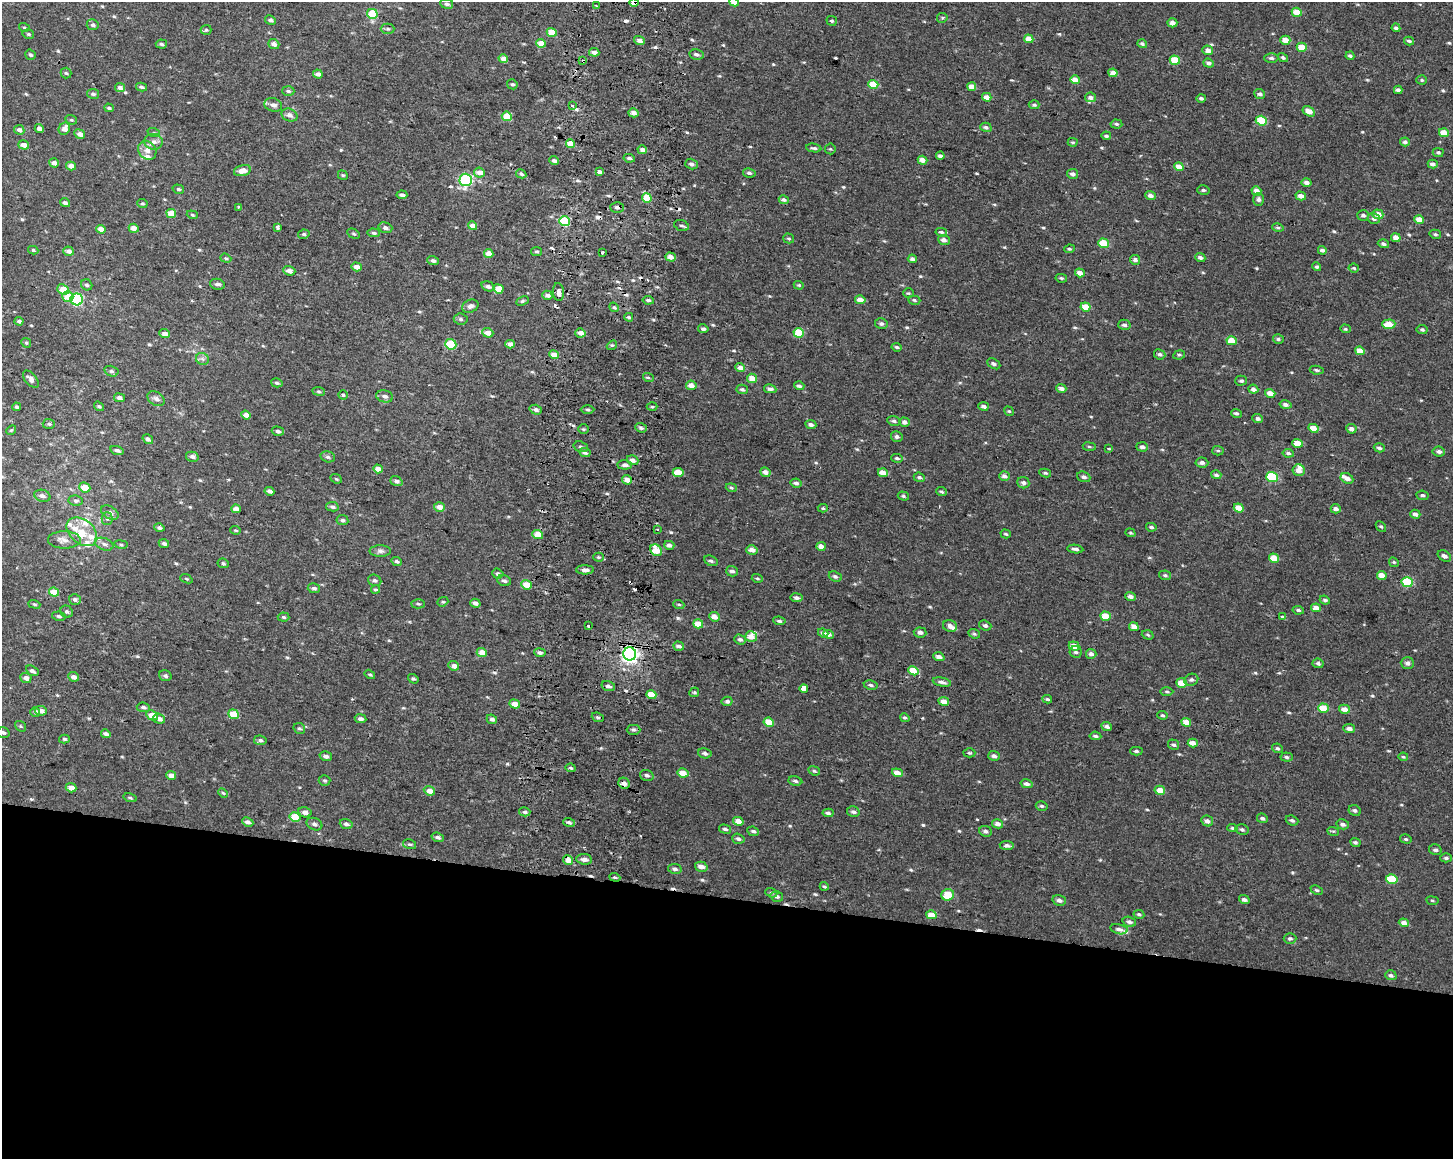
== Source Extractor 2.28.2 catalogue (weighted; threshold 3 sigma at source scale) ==
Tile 11 of 3 x 4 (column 2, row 4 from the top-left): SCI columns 1775-3225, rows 4-1160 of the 4943 x 4643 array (HDU 1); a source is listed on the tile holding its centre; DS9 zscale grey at full resolution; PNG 1455 x 1161 px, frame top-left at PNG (2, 2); each listed source drawn as its Kron ellipse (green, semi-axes under 4 px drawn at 4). Shown black and unused: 23% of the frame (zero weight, under 2 of 3 exposures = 2% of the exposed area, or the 3 px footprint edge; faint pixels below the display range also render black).
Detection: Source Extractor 2.28.2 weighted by HDU 2 'WHT'; one run over the whole footprint, this tile lists its part. Background 0.00212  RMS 0.0072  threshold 0.0324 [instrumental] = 3 sigma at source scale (4.5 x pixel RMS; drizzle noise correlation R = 1.50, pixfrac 1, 0.0396/0.0396 arcsec/px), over >= 5 px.
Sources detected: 620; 20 cosmic-ray / hot-pixel residue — neither listed nor drawn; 13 inside a brighter listed object's ellipse — not listed separately; of the other 587, all 500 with FLUX_AUTO >= 0.905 (the completeness limit of this list) listed and drawn (87 fainter detections not listed), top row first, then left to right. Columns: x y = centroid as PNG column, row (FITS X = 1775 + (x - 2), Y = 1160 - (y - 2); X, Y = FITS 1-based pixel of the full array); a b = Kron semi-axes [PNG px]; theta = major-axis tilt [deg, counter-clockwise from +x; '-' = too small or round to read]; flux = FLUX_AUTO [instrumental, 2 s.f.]
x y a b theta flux
634 2 4 3 - 14
734 2 5 4 - 9.2
447 4 6 5 - 1.6
596 6 3 2 - 1.2
1297 12 5 4 - 12
372 14 5 5 - 23
942 18 5 5 - 0.96
270 20 5 4 - 1.8
832 21 5 4 - 1.2
1172 23 5 4 - 3.4
93 25 6 5 - 1.6
24 27 5 4 - 0.91
1396 28 4 3 - 1.7
388 29 7 5 0 1.4
206 30 5 5 - 1
552 32 5 4 - 14
28 34 6 4 -15 1.1
1029 39 4 4 - 8.2
640 40 6 4 -15 3.4
1285 40 5 4 - 7.2
1409 41 5 3 - 1.2
541 43 5 4 - 10
161 44 6 4 -5 1.4
274 44 6 4 -20 3.6
1142 44 5 4 - 1.4
1302 47 5 4 - 11
1208 50 5 4 - 4.1
594 52 5 4 - 3.2
30 55 5 5 - 1.7
696 55 7 5 -10 2.2
1350 56 4 3 - 1.4
1271 58 7 4 -2 1.6
1283 58 5 4 - 1.5
503 59 4 4 - 5.2
1175 60 5 4 - 17
583 61 4 3 - 1.6
1209 63 5 4 - 2.2
66 73 5 5 - 1.2
1113 73 4 4 - 5.3
318 74 5 4 - 3.2
1075 80 5 4 - 7.1
1422 80 5 4 - 0.94
512 84 5 4 - 1.3
873 84 5 4 - 14
141 87 5 4 - 1.6
972 87 4 4 - 5.9
120 88 5 4 - 3.1
1398 90 4 4 - 2.1
288 91 6 5 - 1.4
93 94 6 5 - 1.5
1260 94 5 4 - 2.3
987 97 4 4 - 4.9
1090 97 5 5 - 3.2
1201 98 4 4 - 2
273 105 9 6 -18 3.1
1034 105 5 4 - 1.3
572 106 3 2 - 5.2
109 108 5 3 - 1.3
1309 111 7 4 -31 5.9
633 113 5 4 - 4.7
289 115 8 6 -25 3.1
507 116 5 4 - 19
71 120 6 4 -19 1
1261 121 5 4 - 22
1116 124 6 4 -5 1.3
986 127 6 4 -16 1.9
39 129 4 4 - 4.5
64 129 6 5 - 5.3
19 130 5 4 - 2.9
154 133 6 4 -18 1.2
1444 133 5 4 - 9.4
80 134 5 4 - 3.8
1106 136 5 4 - 1.6
154 142 9 8 - 3.5
1073 142 5 4 - 0.96
1405 142 5 4 - 1.8
571 144 5 4 - 11
24 145 5 4 - 5.3
814 148 7 3 -9 1.5
830 149 5 5 - 0.93
147 150 10 8 -52 4.9
642 150 5 4 - 3.8
1438 152 5 4 - 1.5
940 156 4 3 - 2.5
629 158 6 4 -10 1.7
922 160 5 4 - 5.5
554 161 5 4 - 2.4
54 163 5 4 - 3.2
691 164 6 5 - 2.2
1433 164 5 4 - 2.7
71 166 5 4 - 5.2
1179 167 5 4 - 7.2
242 171 9 5 13 5.5
599 172 4 3 - 2.1
479 173 5 5 - 5.7
749 173 6 4 -10 1.6
521 174 5 4 - 1.6
1072 174 6 5 - 2.5
343 175 5 4 - 0.92
466 180 6 6 - 93
1306 182 5 4 - 3
178 189 6 4 -16 1.3
1203 190 6 5 - 1.4
1256 191 5 4 - 4.8
402 195 5 3 - 1.9
1150 195 5 4 - 2.8
1301 196 5 4 - 4
647 198 5 4 - 16
1258 199 6 5 - 2.1
784 200 5 4 - 1.8
65 203 5 4 - 2
142 204 5 4 - 0.98
239 207 3 2 - 0.92
617 207 6 5 - 2.2
171 213 5 4 - 12
1378 214 5 5 - 6.3
192 215 6 4 -20 1.1
1363 215 6 5 - 1.8
1374 219 6 5 - 1.9
1419 220 5 4 - 8.4
564 221 5 5 - 39
681 225 7 5 -19 1.6
472 226 4 4 - 6.8
277 227 3 3 - 3.5
134 228 5 4 - 5.3
385 228 7 5 -17 2.3
1278 228 6 4 -13 1.1
101 229 5 4 - 5.8
941 232 6 4 -10 1.3
374 233 6 4 -4 1.4
304 234 6 4 11 1.5
354 234 6 4 -29 1.1
1435 234 6 4 -14 1.2
789 238 5 5 - 1
1396 238 5 4 - 6.1
944 240 6 5 - 3
1103 243 5 4 - 19
1383 244 6 4 -16 2.1
1069 249 5 4 - 1.3
33 250 5 4 - 1.3
1322 250 4 4 - 2.7
69 251 5 4 - 3.3
537 251 5 4 - 1.1
602 252 3 3 - 1.1
489 253 5 4 - 7.3
670 257 5 4 - 4.2
1200 257 5 4 - 2.3
226 258 6 4 -21 1
912 259 4 4 - 1.9
1135 260 5 5 - 2.7
433 261 6 4 -20 1.8
357 267 5 4 - 4.8
1317 267 5 4 - 1.1
1354 268 5 4 - 0.94
289 271 6 4 -20 4.7
1080 273 5 4 - 5.3
1061 278 6 4 -10 1.2
217 284 7 5 -12 2.5
87 285 6 5 - 1.5
799 285 5 4 - 0.91
488 286 7 4 -17 2.8
63 289 6 5 - 10
498 289 5 4 - 12
558 292 9 5 -85 3.2
908 293 5 4 - 0.99
547 295 5 4 - 3.4
68 296 6 5 - 12
77 299 6 6 - 78
648 300 6 4 -9 1.5
860 300 5 4 - 5.6
914 300 6 4 -19 1.1
522 301 6 4 27 1
470 306 8 6 24 2.9
614 307 5 4 - 1.3
1085 307 5 4 - 12
629 317 4 3 - 1.1
461 319 7 5 -6 1.6
19 321 4 3 - 1.7
881 324 6 5 - 1.8
1389 324 7 4 1 11
1124 325 6 5 - 2.1
703 329 5 4 - 1.9
1345 329 5 4 - 0.99
1422 329 5 4 - 1.4
488 333 6 4 -21 6.2
580 333 5 4 - 4.5
799 333 5 4 - 21
164 334 5 4 - 4.7
1278 339 5 4 - 1.4
1232 341 5 4 - 12
26 343 5 4 - 1.1
451 344 6 5 - 25
510 344 4 4 - 4.7
612 345 5 4 - 1.1
897 347 5 4 - 1.2
1360 351 5 4 - 7.8
1160 354 6 5 - 2
554 355 5 4 - 7.5
1179 355 6 4 10 1.1
202 359 6 6 - 2
994 364 7 5 -31 1.6
740 367 5 4 - 4.8
1317 370 7 4 -9 1.2
111 371 7 5 -15 1.4
648 377 5 3 - 0.91
752 378 5 4 - 8
31 379 10 5 -50 3.1
1241 381 6 5 - 1.6
277 383 6 4 -16 1.2
691 385 5 4 - 5.3
799 386 5 4 - 1.6
1061 388 5 4 - 3
742 389 6 4 -12 1.6
770 389 6 4 -11 2.5
1253 389 5 4 - 3.3
318 391 6 4 -8 1.1
1270 393 5 4 - 5.5
343 395 4 4 - 0.99
385 396 8 6 -13 2.8
119 398 5 4 - 3.2
156 399 9 6 -33 2.5
1286 405 6 4 -12 2.7
99 406 5 3 - 1.1
983 406 5 4 - 2.6
17 407 4 4 - 1.5
652 407 5 3 - 0.91
536 410 6 4 -17 2.4
588 410 7 3 -1 1.2
1009 411 5 4 - 0.94
1236 413 5 4 - 1.5
246 415 5 4 - 4.6
1258 418 5 4 - 2.2
894 421 7 4 -15 1.6
904 422 5 4 - 2.8
49 424 6 5 - 1.3
811 424 5 4 - 2
641 428 6 4 -20 1.9
1313 428 5 4 - 9.2
583 429 5 4 - 0.96
1351 429 5 4 - 3.4
11 430 5 4 - 0.9
278 431 6 4 -17 1.8
897 437 6 5 - 1.9
148 439 6 4 -33 2.3
1298 443 5 4 - 12
581 447 7 5 -18 1.6
1089 447 6 3 -8 1
1142 447 6 4 -5 2.3
1379 448 5 4 - 2
1109 449 3 3 - 1.1
117 450 7 4 -17 1.7
1218 451 5 5 - 1.1
1439 452 6 5 - 2.3
585 453 5 4 - 2.2
1288 453 5 4 - 1.9
192 457 6 5 - 2.2
328 457 7 5 -15 1.6
897 458 6 4 -4 1.4
632 460 6 5 - 3.8
1202 463 6 5 - 2.2
624 465 7 4 -2 2.3
378 469 5 4 - 5.5
1299 470 6 6 - 4.3
678 472 5 4 - 10
765 472 5 4 - 3.2
883 473 5 4 - 7.1
1045 473 6 4 -10 1.2
1216 475 5 4 - 1.7
1004 476 5 4 - 3.1
919 477 5 4 - 1.5
1084 477 7 5 -21 2.5
1272 477 6 5 - 35
1347 478 7 5 -27 3.3
336 479 6 4 -22 0.97
627 480 5 4 - 6
396 481 6 4 -20 2.4
796 483 5 4 - 1.9
1023 483 6 5 - 2.1
85 487 6 5 - 10
731 488 5 4 - 1.2
269 491 5 3 - 2.5
941 492 5 4 - 1.2
1422 495 6 4 -6 1.5
42 496 8 6 -17 2.9
903 496 6 4 -17 1.1
76 501 7 5 -10 1.6
332 507 6 4 -12 1.9
439 507 5 4 - 5.1
823 508 5 4 - 1.1
1239 508 5 4 - 9.7
236 509 5 4 - 3.8
1336 509 5 4 - 2.9
110 513 9 6 -30 2.6
1415 514 5 4 - 3.1
107 518 6 5 - 1.5
342 520 6 5 - 1.8
1381 526 6 4 -46 1.2
1151 527 5 3 - 1.3
159 528 5 4 - 1.6
657 529 3 2 - 1.2
235 530 5 4 - 0.91
82 532 17 12 -40 12
1130 533 5 4 - 0.96
538 534 5 4 - 11
1006 534 5 4 - 0.98
64 540 16 8 0 5
164 543 5 4 - 2
104 544 9 6 -20 2.7
121 544 7 3 -9 0.99
669 545 5 4 - 3.2
821 546 5 4 - 4.7
1075 549 8 3 -7 2.1
656 550 6 5 - 12
752 550 6 4 -15 5.1
380 551 10 6 0 2.6
1444 556 7 5 -33 2.4
598 557 5 4 - 1
1274 558 5 4 - 12
396 561 6 4 -25 1.8
711 561 7 5 -25 1.6
1394 562 5 4 - 1
223 563 6 4 -26 1.4
585 570 9 4 0 2.8
732 571 6 5 - 2.2
498 574 6 5 - 1.6
1165 575 6 4 -11 1.4
1382 576 5 4 - 7.4
835 577 7 5 -23 1.7
757 578 5 4 - 0.94
186 579 6 4 -21 0.93
375 580 7 5 -24 1.7
504 581 7 5 -20 2.1
1407 582 5 5 - 34
526 585 5 4 - 11
314 588 6 5 - 1.8
375 589 4 4 - 1.1
54 592 5 4 - 13
1131 597 5 4 - 3
796 598 6 4 -8 1.9
75 599 6 5 - 2
1325 600 5 4 - 1.7
443 602 6 4 20 1.1
475 603 5 4 - 2.5
34 604 6 4 -19 1
418 604 7 4 -2 1.4
679 605 6 3 -20 1
1316 608 5 4 - 6.8
1298 610 5 4 - 1.3
67 612 6 5 - 1.5
59 616 7 4 -10 1.7
1105 616 5 4 - 11
283 617 6 4 -5 1.3
714 617 5 4 - 6.2
1283 617 3 3 - 16
779 621 6 4 -7 1.5
698 624 5 4 - 9.2
588 626 3 3 - 3
950 626 7 6 - 2.7
985 626 6 5 - 1.8
1134 627 5 4 - 4.6
920 632 6 5 - 2.5
823 633 5 4 - 2
828 634 5 4 - 3.7
974 634 6 4 -21 1.2
1148 635 6 4 -19 1.2
751 637 6 5 - 6.6
740 639 6 5 - 2
679 646 6 4 -18 2.6
1074 646 5 4 - 7
482 652 5 4 - 8.1
1076 652 6 6 - 1.8
540 653 6 4 -8 1.7
630 654 6 6 - 280
1091 654 5 5 - 2.7
939 657 6 4 -19 2.9
1318 663 5 5 - 1.8
1407 663 7 6 - 2.6
454 666 5 4 - 4.3
32 671 7 4 -30 2.5
913 671 5 4 - 14
370 674 5 4 - 1.1
165 676 6 5 - 1.9
74 677 5 4 - 3.3
26 678 6 5 - 3.5
413 679 5 4 - 1.1
1191 680 7 6 - 1.9
942 682 9 4 -12 2.3
1181 683 5 4 - 11
871 685 7 4 -11 1.7
608 686 7 5 -16 2
804 688 4 3 - 41
694 692 5 4 - 0.97
1167 692 6 3 -1 1
651 695 5 4 - 12
1047 699 5 3 - 1.1
727 701 5 4 - 1.8
944 701 5 4 - 4.6
515 704 5 4 - 6.3
143 707 6 4 -6 1.8
1323 708 5 4 - 13
1344 709 5 4 - 5.4
41 711 6 4 -8 4.6
35 712 5 4 - 1.3
233 714 5 4 - 17
152 715 6 4 -27 10
1162 715 5 4 - 1.1
598 717 6 4 -21 1.3
905 718 5 4 - 1.3
159 719 6 5 - 3.8
361 719 6 4 -8 2.3
492 719 5 4 - 2.3
769 722 5 4 - 10
1186 722 5 4 - 6.8
20 726 6 4 -36 1
1107 727 5 4 - 2
299 728 6 5 - 1.5
1349 729 6 4 -9 3.2
634 730 7 5 0 1.6
3 733 6 5 - 1.8
106 734 5 4 - 2.1
1095 736 6 3 -7 1.7
64 739 5 4 - 1.3
260 740 6 5 - 1.5
1193 743 5 4 - 5
1174 745 6 5 - 1.4
1277 748 5 4 - 1.4
1136 751 6 4 -2 1.4
705 753 7 5 -15 1.9
969 753 6 4 -2 1.1
326 756 6 5 - 2.4
994 756 6 5 - 2.2
1286 757 6 4 -6 1.5
1403 757 5 4 - 1
571 768 5 3 - 0.97
814 771 6 4 -21 1.1
683 773 5 4 - 7.8
897 773 5 4 - 6.4
647 775 7 5 -18 1.8
171 776 5 4 - 4.8
325 780 6 5 - 1.3
795 781 7 4 -10 1.8
624 783 6 5 - 3.8
1027 784 6 4 -12 2.2
71 788 5 4 - 4.8
1160 790 5 4 - 8.5
429 791 6 4 -23 6.7
223 793 5 3 - 0.95
130 798 7 4 -14 1.1
1042 806 6 4 -15 1.3
1355 810 6 5 - 1.7
305 812 6 5 - 3.9
525 812 6 4 -14 1.3
853 812 6 5 - 1.9
828 813 5 4 - 1.7
295 817 5 4 - 21
1262 818 5 4 - 1.8
1292 820 6 5 - 1.9
738 821 5 4 - 5.6
1207 821 6 5 - 2.5
248 822 6 4 -26 2.2
569 822 6 4 -18 1.6
314 824 8 6 -22 2.3
346 824 6 5 - 2.4
998 824 5 4 - 3.5
1343 824 6 5 - 2.6
1232 828 5 4 - 1.2
725 829 6 4 -15 1.5
1242 829 6 5 - 1.5
753 831 6 4 -24 1.5
985 831 6 5 - 1.9
1333 831 6 3 -16 0.93
438 837 6 4 -19 1.9
738 839 6 5 - 1.8
1406 839 6 4 -15 1.2
1355 842 5 4 - 1.4
409 844 7 5 -14 1.4
1007 845 7 4 -7 2.1
1435 850 6 5 - 1.9
1446 858 6 4 -1 1.5
584 859 8 5 -5 2.8
568 860 5 4 - 7.3
701 867 6 5 - 3.9
675 869 7 5 -10 2.2
615 877 5 4 - 1.3
1392 879 6 4 -16 20
824 886 4 3 - 1.1
1317 890 6 4 -26 1.2
771 893 6 4 -21 1.2
948 895 6 5 - 17
777 896 6 5 - 1.8
1059 900 7 5 -13 2.4
1244 900 5 4 - 2.6
1432 901 6 3 -9 0.92
1139 914 5 4 - 1.3
931 915 5 4 - 7.5
1129 922 7 5 -17 2.1
1404 923 5 4 - 4.4
1119 929 8 5 -13 2.4
1290 938 6 5 - 1.6
1391 975 6 5 - 2
Overlapping masked pixels (flux is a lower limit): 7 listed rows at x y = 634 2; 583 61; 617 207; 656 550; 630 654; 624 783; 568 860
Isophote crosses this tile's border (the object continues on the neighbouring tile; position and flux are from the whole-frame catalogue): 4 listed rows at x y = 634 2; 734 2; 447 4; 3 733